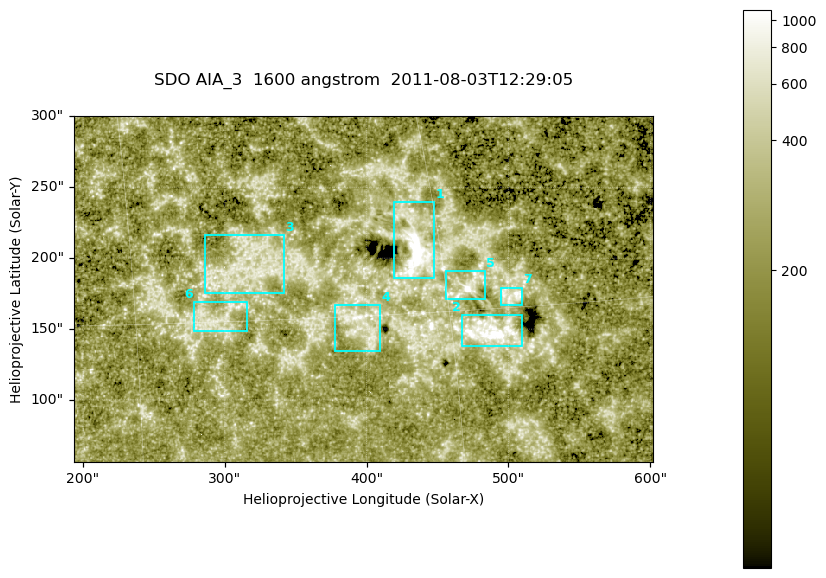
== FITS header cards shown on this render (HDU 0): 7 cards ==
TELESCOP= 'SDO     '           /
INSTRUME= 'AIA_3   '           /
WAVELNTH=                 1600 /
WAVEUNIT= 'angstrom'           /
DATE-OBS= '2011-08-03T12:29:05.120' /
CTYPE1  = 'HPLN-TAN'           /
CTYPE2  = 'HPLT-TAN'           /

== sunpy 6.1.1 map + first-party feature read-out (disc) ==
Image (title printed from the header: SDO AIA_3  1600 angstrom  2011-08-03T12:29:05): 670 x 401 px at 0.609 arcsec/px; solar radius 946 arcsec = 1552 px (partial field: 3.6% of the solar disc is inside the frame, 100% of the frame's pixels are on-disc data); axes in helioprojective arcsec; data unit not stated in the header (colour bar unlabelled)
Pointing: header CRPIX1/2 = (2047.81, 2050.03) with CRVAL1/2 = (0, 0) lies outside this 670 x 401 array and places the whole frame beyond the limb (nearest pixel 1.39 R_sun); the SolarSoft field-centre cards XCEN/YCEN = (397.5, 178.2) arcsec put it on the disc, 1944 arcsec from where CRPIX/CRVAL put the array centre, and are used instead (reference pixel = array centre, CRVAL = XCEN/YCEN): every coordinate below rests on XCEN/YCEN
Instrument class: DISC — disc imager (sunpy class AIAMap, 1600 A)
Bright regions (active regions / flare kernels): reference = the on-disc median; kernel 5 px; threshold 5 sigma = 339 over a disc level ~221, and >= 1.15x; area >= 268 px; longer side >= 5 px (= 3 arcsec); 7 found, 7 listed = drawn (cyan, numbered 1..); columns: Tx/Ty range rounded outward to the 2 arcsec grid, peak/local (2 s.f.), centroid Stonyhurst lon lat
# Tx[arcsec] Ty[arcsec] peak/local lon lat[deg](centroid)
1 418..448 186..240 19 +29 +18
2 466..510 138..160 7.9 +32 +14
3 286..342 174..216 3.5 +20 +17
4 376..410 134..168 4.8 +26 +15
5 456..484 170..192 13 +31 +16
6 278..316 148..170 3.6 +19 +15
7 494..510 166..180 5.9 +33 +15